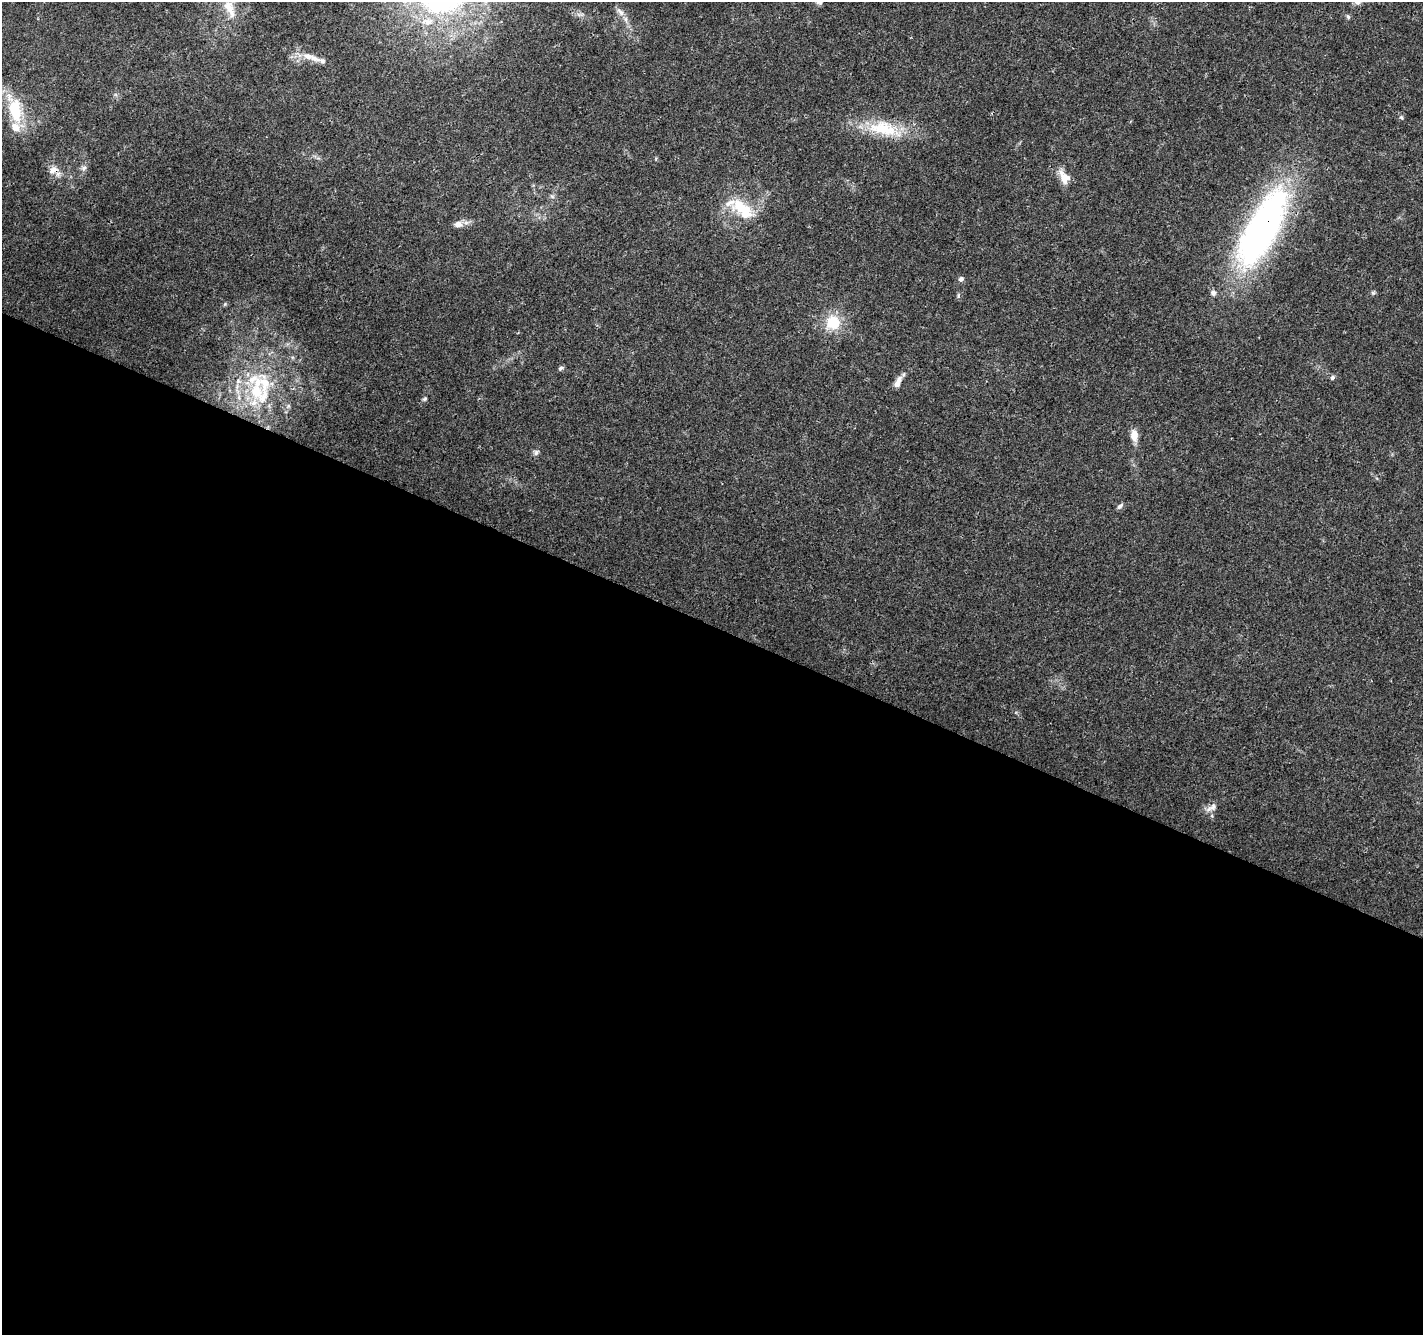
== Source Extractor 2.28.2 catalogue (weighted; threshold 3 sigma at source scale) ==
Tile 14 of 4 x 4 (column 2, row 4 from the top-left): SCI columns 1430-2850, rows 269-1601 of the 5693 x 5801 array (HDU 1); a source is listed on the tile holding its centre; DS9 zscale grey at full resolution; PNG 1425 x 1337 px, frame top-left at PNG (2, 2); no overlay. Shown black and unused: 53% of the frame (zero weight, under 3 of 4 exposures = <1% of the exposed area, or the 3 px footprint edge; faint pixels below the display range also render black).
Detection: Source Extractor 2.28.2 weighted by HDU 2 'WHT'; one run over the whole footprint, this tile lists its part. Background 0.0203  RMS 0.0035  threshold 0.016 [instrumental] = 3 sigma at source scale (4.5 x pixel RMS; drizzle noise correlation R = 1.50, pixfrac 1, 0.0396/0.0396 arcsec/px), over >= 5 px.
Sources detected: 36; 8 inside a brighter listed object's ellipse — not listed separately; the other 28 listed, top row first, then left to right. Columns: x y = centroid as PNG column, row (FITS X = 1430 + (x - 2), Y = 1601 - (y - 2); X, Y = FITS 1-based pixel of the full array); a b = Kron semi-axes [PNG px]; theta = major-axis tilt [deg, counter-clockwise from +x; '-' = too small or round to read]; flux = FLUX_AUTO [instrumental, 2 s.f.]
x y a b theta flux
229 8 29 13 -68 7.6
620 12 16 6 -46 2
1348 17 7 5 -69 0.6
427 21 20 11 0 6.6
308 56 15 9 -20 3.4
15 111 25 12 -77 16
1401 117 6 5 - 0.6
884 129 47 19 -12 17
84 168 9 6 40 1.1
53 170 15 10 28 2.8
1064 178 17 12 -71 4.2
552 196 7 4 -19 0.64
741 208 35 15 -31 13
458 224 11 8 -3 2.2
1262 228 105 36 62 120
961 279 7 6 - 1.1
1373 293 6 5 - 0.58
225 304 6 4 47 0.45
833 322 18 17 - 10
561 368 8 5 34 0.69
1332 377 7 5 47 0.77
898 382 16 7 66 2.4
256 391 31 17 87 15
425 399 6 4 41 0.56
1134 436 12 8 -87 3.9
536 452 8 8 - 1
1120 506 9 5 47 0.94
1213 807 14 9 58 2.2
Overlapping masked pixels (flux is a lower limit): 2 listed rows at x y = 53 170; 1262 228
Isophote crosses this tile's border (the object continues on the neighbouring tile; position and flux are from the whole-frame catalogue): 1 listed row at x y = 229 8